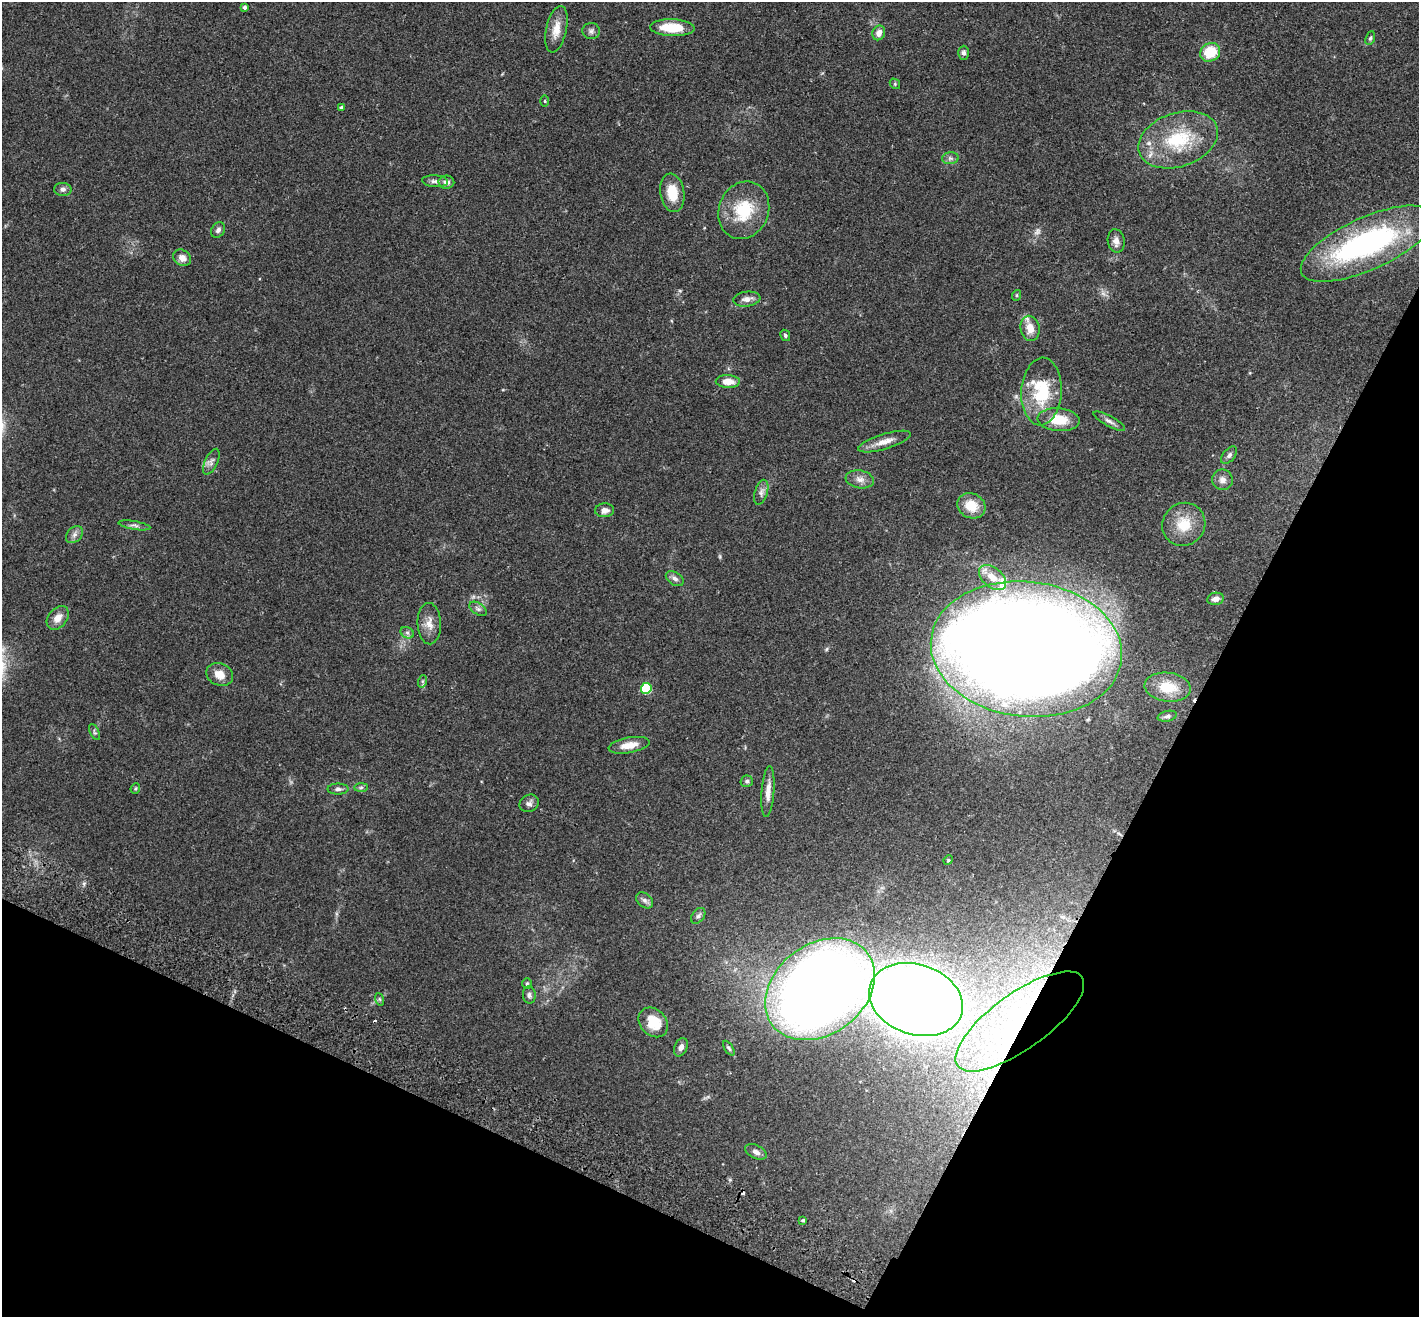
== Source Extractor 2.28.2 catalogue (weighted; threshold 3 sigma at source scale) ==
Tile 15 of 4 x 4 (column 3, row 4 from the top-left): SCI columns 2865-4281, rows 199-1513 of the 5732 x 5790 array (HDU 1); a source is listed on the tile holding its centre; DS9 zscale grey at full resolution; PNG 1421 x 1319 px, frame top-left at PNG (2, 2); each listed source drawn as its Kron ellipse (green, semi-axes under 4 px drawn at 4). Shown black and unused: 25% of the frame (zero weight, under 2 of 3 exposures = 3% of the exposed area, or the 3 px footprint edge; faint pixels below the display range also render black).
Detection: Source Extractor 2.28.2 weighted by HDU 2 'WHT'; one run over the whole footprint, this tile lists its part. Background 0.0681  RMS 0.0082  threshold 0.0369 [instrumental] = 3 sigma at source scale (4.5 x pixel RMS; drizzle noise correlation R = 1.50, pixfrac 1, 0.05/0.05 arcsec/px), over >= 5 px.
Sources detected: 86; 1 too faint to see at this stretch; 2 inside a brighter object's white glare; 4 cosmic-ray / hot-pixel residue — neither listed nor drawn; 3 inside a brighter listed object's ellipse — not listed separately; the other 76 listed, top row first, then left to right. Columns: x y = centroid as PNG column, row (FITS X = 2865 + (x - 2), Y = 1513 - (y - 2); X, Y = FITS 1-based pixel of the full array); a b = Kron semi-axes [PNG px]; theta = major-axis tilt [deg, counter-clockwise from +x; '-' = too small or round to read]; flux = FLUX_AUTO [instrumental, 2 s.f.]
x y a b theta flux
244 7 4 3 - 2.3
672 28 22 8 -2 23
556 29 24 10 77 11
591 31 9 8 - 2.6
879 33 7 6 - 5.1
1370 38 7 4 68 1.4
1210 52 10 9 - 23
964 53 7 5 88 2.1
895 84 6 4 -48 1
545 101 6 4 -89 0.97
342 108 4 4 - 2.7
1178 140 41 27 19 53
950 158 8 6 7 2.6
435 181 13 6 -5 3
446 182 8 6 -1 3.9
63 189 8 6 -1 2.7
672 193 19 12 -81 17
744 210 29 25 68 36
218 230 8 6 57 2.5
1116 241 12 8 -80 4.7
1367 244 72 26 24 160
182 258 9 7 -36 5
1017 295 5 3 - 0.85
747 299 14 7 7 4.7
1030 328 12 9 -78 9.3
785 335 6 4 -62 1.3
728 382 12 6 -1 9.3
1041 392 34 20 87 40
1059 420 21 11 -4 19
1109 421 18 5 -28 3.5
884 442 27 7 17 8.6
1229 455 10 6 49 2.4
211 462 14 6 64 3.6
860 479 14 9 -9 5.2
1222 480 10 10 - 4.6
761 492 13 6 74 3.5
971 506 14 12 -26 16
605 510 9 7 4 4.7
1184 524 22 21 - 20
134 525 16 3 -9 2.6
74 535 10 7 45 3.4
992 577 15 9 -40 12
675 579 10 6 -32 3
1215 599 8 6 11 4.7
478 609 10 5 -33 2.4
58 618 13 9 50 7.2
429 624 21 12 -87 8.8
407 633 7 5 -29 2
1026 649 96 67 -7 2600
220 674 14 11 -23 8.9
423 681 6 4 71 1.2
1168 687 23 14 -7 18
646 688 5 5 - 48
1167 716 9 5 12 1.8
95 732 9 4 -64 1.4
629 745 21 7 10 9.5
747 781 6 5 - 1.7
361 787 7 4 2 1.5
135 788 5 4 - 1.1
338 789 10 5 0 2.7
768 792 25 6 86 7.3
529 803 10 8 29 3.1
948 860 5 4 - 0.9
645 900 9 6 -40 2.6
698 916 9 6 52 2.3
527 984 5 4 - 1.1
820 989 60 45 37 1100
529 995 8 6 -85 2.4
379 999 6 4 -70 1.1
916 1000 48 35 -18 980
1020 1021 76 28 36 130
653 1022 16 13 -47 20
681 1047 10 6 65 3.5
729 1048 8 4 -57 1.4
756 1152 11 6 -26 3.9
803 1220 4 3 - 0.9
Overlapping masked pixels (flux is a lower limit): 2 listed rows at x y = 916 1000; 1020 1021